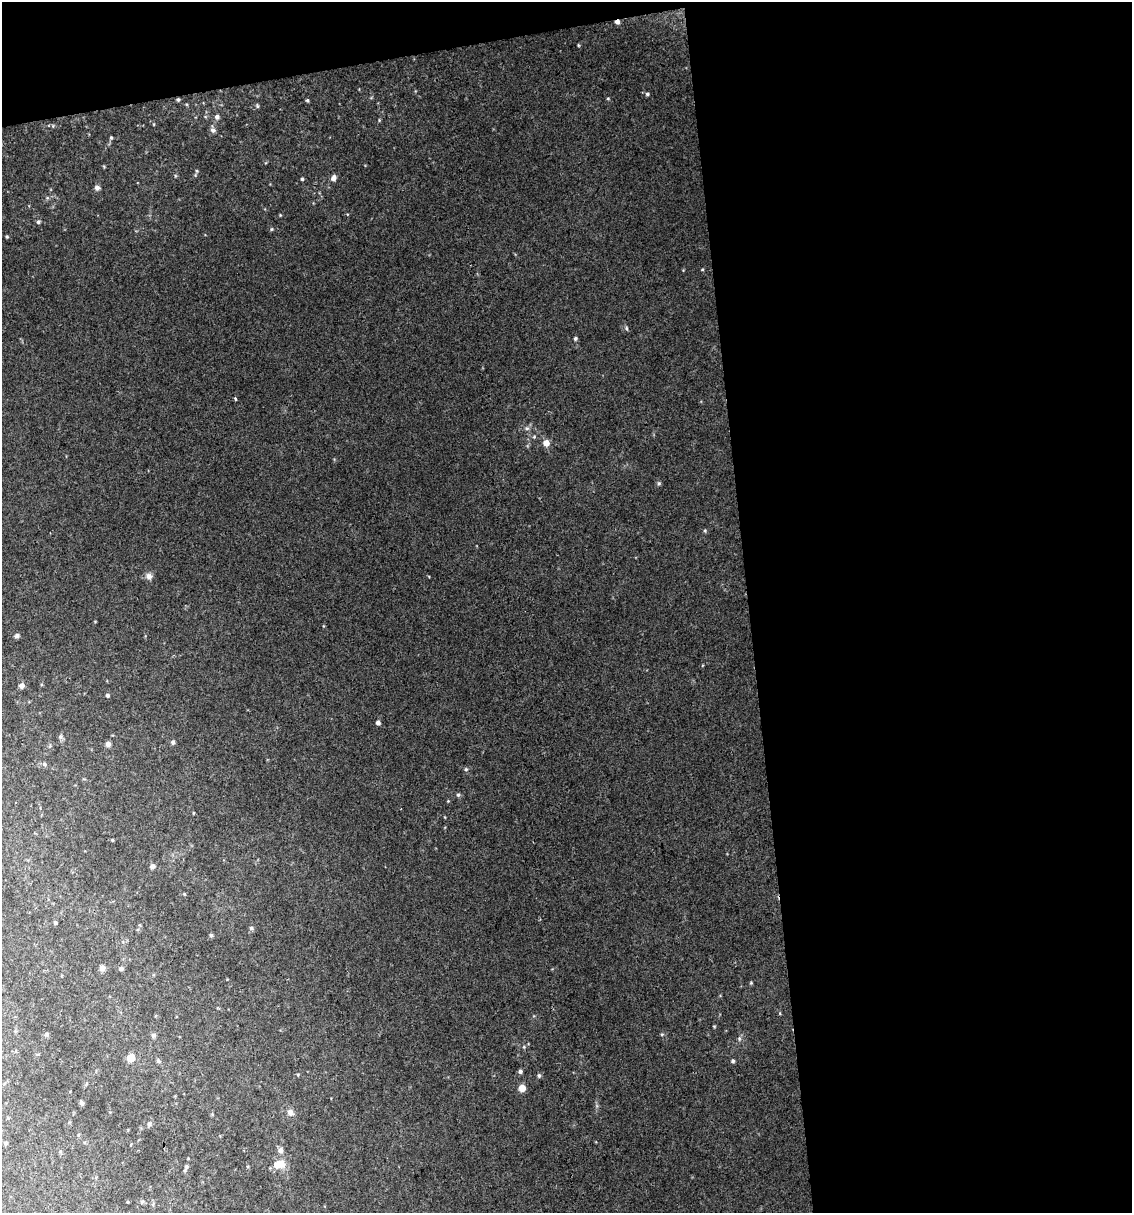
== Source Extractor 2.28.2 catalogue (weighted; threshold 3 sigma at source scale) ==
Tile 4 of 4 x 4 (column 4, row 1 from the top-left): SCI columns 3417-4546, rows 3635-4845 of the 4616 x 4845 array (HDU 1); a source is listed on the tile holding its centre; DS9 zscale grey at full resolution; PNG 1134 x 1215 px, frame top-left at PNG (2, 2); no overlay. Shown black and unused: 37% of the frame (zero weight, under 2 of 3 exposures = <1% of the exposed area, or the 3 px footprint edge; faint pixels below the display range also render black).
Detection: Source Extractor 2.28.2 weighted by HDU 2 'WHT'; one run over the whole footprint, this tile lists its part. Background 0.0617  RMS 0.0076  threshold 0.0344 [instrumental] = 3 sigma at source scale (4.5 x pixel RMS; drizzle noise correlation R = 1.50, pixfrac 1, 0.0396/0.0396 arcsec/px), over >= 5 px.
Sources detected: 72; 2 inside a brighter listed object's ellipse — not listed separately; the other 70 listed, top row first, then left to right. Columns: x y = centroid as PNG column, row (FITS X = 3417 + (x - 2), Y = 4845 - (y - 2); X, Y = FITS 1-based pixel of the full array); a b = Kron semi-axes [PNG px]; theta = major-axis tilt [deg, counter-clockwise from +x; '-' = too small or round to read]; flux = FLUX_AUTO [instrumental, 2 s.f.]
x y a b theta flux
617 22 5 4 - 3.6
647 94 5 4 - 1.3
608 98 5 3 - 0.72
178 100 5 4 - 1.2
307 100 4 4 - 1.1
257 106 7 3 -82 0.93
217 117 6 6 - 2.6
53 126 5 3 - 0.74
213 130 7 6 - 2.6
111 138 5 4 - 1
197 171 5 3 - 0.88
334 178 6 5 - 3.5
302 179 4 4 - 1.2
97 188 7 6 - 2.3
280 215 4 4 - 0.63
38 222 5 5 - 1.3
272 229 5 4 - 0.85
7 237 4 3 - 0.89
702 269 4 3 - 0.72
626 328 6 4 -88 1
575 338 4 4 - 1.4
235 399 3 3 - 1.8
527 428 6 5 - 1.6
534 437 5 5 - 0.98
546 443 5 5 - 8.3
659 483 6 5 - 1.1
705 531 5 4 - 0.97
149 576 9 9 - 3.2
17 636 7 5 20 1.8
22 686 5 5 - 4.1
108 695 4 4 - 1.5
378 723 4 4 - 3
60 736 7 5 69 1.6
173 742 6 6 - 1.8
108 744 6 6 - 2.3
44 764 5 5 - 1.5
466 769 5 5 - 1.1
458 795 6 5 - 1.3
448 801 4 4 - 0.6
193 813 4 2 - 0.51
112 840 3 3 - 0.82
152 866 7 6 - 2.1
184 894 4 4 - 0.73
55 923 3 3 - 1.3
251 928 6 5 - 1.6
211 935 5 4 - 1.4
102 968 7 6 - 2.8
121 969 6 5 - 1.6
751 983 5 4 - 0.81
780 1013 5 3 - 0.62
714 1026 5 3 - 0.64
47 1034 6 5 - 1.2
662 1034 5 4 - 0.87
153 1035 6 5 - 1.6
739 1038 6 5 - 1.5
524 1047 5 4 - 0.85
131 1058 8 7 - 6.9
158 1061 6 5 - 1.3
733 1061 5 4 - 1.4
520 1071 5 4 - 1.8
539 1075 6 4 -89 1.2
522 1088 6 6 - 6.9
82 1103 7 5 -61 1.5
290 1112 8 7 - 3.1
149 1124 6 4 82 1.7
6 1143 5 4 - 1
280 1150 6 6 - 3.2
280 1164 16 12 -24 7.8
186 1166 7 5 65 1.4
142 1202 5 4 - 1.1
Overlapping masked pixels (flux is a lower limit): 2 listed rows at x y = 617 22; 178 100